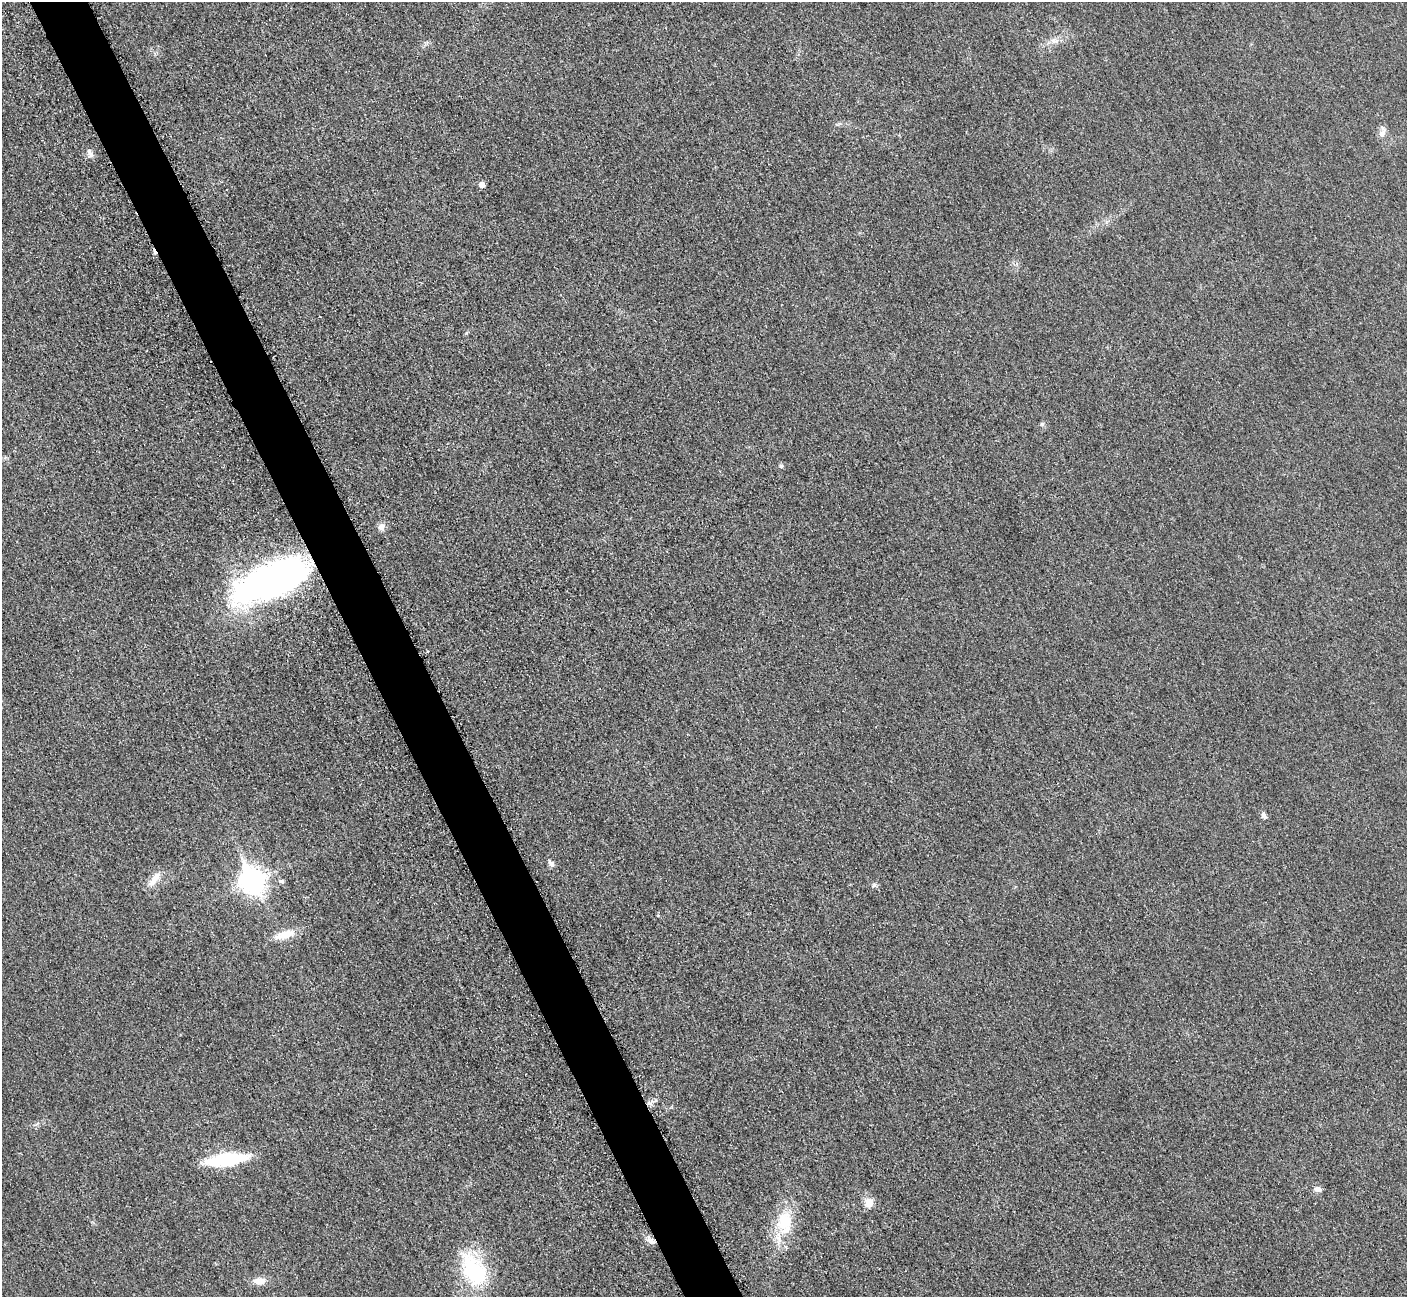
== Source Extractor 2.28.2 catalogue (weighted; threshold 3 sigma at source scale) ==
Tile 11 of 4 x 4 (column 3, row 3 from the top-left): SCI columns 2875-4279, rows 1489-2783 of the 5705 x 5671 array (HDU 1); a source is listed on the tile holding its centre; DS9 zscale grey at full resolution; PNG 1409 x 1299 px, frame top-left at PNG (2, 2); no overlay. Shown black and unused: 4% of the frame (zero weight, under 3 of 5 exposures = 4% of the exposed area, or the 3 px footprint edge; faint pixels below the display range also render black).
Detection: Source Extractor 2.28.2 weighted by HDU 2 'WHT'; one run over the whole footprint, this tile lists its part. Background 0.0196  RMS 0.0051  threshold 0.0227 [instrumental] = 3 sigma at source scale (4.5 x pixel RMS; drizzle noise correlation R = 1.50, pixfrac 1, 0.05/0.05 arcsec/px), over >= 5 px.
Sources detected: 21; all 21 listed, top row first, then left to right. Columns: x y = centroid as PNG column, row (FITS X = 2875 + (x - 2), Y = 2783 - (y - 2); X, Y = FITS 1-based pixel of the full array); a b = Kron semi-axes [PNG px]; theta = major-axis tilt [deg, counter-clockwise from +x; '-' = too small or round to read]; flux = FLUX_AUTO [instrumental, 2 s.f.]
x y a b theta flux
1054 41 11 8 0 2.7
1382 134 12 8 55 2.6
90 153 14 6 -63 2.1
482 184 6 6 - 2.2
1042 424 6 5 - 0.81
781 466 5 5 - 0.81
381 527 9 9 - 2.3
271 580 77 30 23 190
1264 815 9 6 -63 1.3
551 863 11 6 -54 1.7
154 879 24 9 56 5.1
251 881 11 9 -65 350
281 881 7 5 -18 1.3
285 935 27 10 18 7.2
226 1160 37 11 7 36
1318 1189 11 7 -8 2
869 1203 14 11 -76 4.7
785 1223 35 21 87 20
651 1241 13 6 -23 2.3
474 1270 46 26 -60 36
259 1281 19 9 4 4.1
Overlapping masked pixels (flux is a lower limit): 1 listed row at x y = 651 1241
Unlisted compact peaks at least as high as the median listed source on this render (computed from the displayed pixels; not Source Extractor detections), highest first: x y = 874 885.